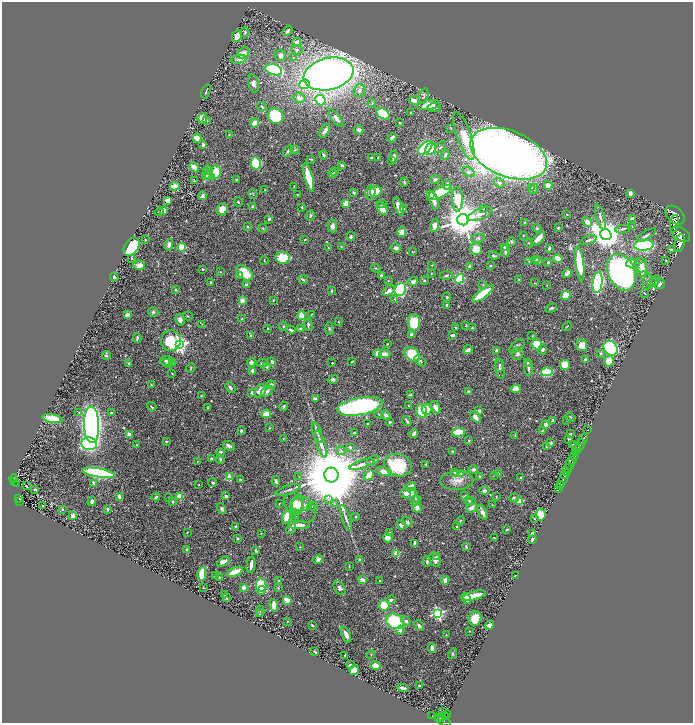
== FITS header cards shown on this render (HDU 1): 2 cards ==
NAXIS1  =                 1382
NAXIS2  =                 1441

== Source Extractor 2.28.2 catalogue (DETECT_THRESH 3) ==
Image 1382 x 1441 px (HDU 1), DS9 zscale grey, zoomed out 1/2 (1 PNG px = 2 x 2 image px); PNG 695 x 725 px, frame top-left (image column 2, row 1441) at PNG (2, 2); each listed source drawn as its Kron ellipse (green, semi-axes under 4 px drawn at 4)
Background 0.521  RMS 0.015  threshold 0.046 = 3 sigma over >= 5 px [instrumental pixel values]
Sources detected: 601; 19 cannot appear on this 1/2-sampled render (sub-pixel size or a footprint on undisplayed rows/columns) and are neither listed nor drawn; of the other 582, the 500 brightest by FLUX_AUTO listed and drawn (82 fainter detections omitted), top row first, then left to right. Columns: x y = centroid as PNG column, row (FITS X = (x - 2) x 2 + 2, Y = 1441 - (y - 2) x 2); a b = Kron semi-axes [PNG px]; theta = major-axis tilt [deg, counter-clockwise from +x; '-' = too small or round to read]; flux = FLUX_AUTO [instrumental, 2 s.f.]
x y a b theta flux
287 31 6 3 53 13
245 32 5 4 - 4.3
237 36 6 5 - 40
297 42 4 4 - 19
297 50 6 5 - 7
243 53 6 5 - 16
280 55 5 5 - 13
293 58 3 2 - 1.9
239 59 8 4 7 16
274 70 8 5 -18 220
329 74 25 16 13 2000
253 83 9 5 -79 15
304 84 5 4 - 58
206 91 7 2 67 3.6
359 91 6 5 - 15
424 96 8 5 73 7
299 98 6 5 - 14
320 100 5 5 - 120
414 101 5 4 - 23
372 103 4 3 - 3.1
429 105 11 5 9 50
262 107 5 3 - 4.3
434 107 7 4 4 6.7
411 112 2 2 - 3.2
383 114 7 5 -32 130
276 116 8 7 - 120
202 118 5 5 - 30
336 118 10 4 -54 10
206 120 2 2 - 7.8
255 123 4 4 - 22
399 123 3 2 - 1.7
451 128 4 3 - 2
359 130 5 4 - 8.7
325 131 7 3 57 15
229 135 3 2 - 1.7
464 136 25 7 -70 59
197 138 4 3 - 24
392 138 5 3 - 14
203 145 4 3 - 8.9
440 147 7 3 50 4.8
425 148 8 5 41 250
431 149 6 5 - 96
295 150 4 3 - 3.7
288 151 6 3 54 5.1
509 154 40 23 -21 3400
323 155 5 3 - 4.8
445 155 5 3 - 5.7
394 157 6 3 82 9.8
371 158 2 2 - 3.5
378 158 3 2 - 2.7
311 159 4 2 - 2.8
392 160 3 2 - 4.4
256 163 6 4 -80 190
342 165 4 3 - 5.1
194 167 5 3 - 38
207 170 5 4 - 4.1
216 172 7 5 88 40
335 172 3 2 - 2.1
469 172 6 4 -34 7.1
206 174 6 3 80 17
332 174 4 3 - 4.4
210 176 5 3 - 3.5
309 178 14 4 -75 66
236 180 3 2 - 1.7
435 180 5 4 - 4.2
194 181 3 2 - 4.5
404 182 4 3 - 3.5
499 183 6 4 -36 6.2
447 185 5 3 - 11
548 185 4 4 - 23
175 186 5 3 - 18
294 186 2 2 - 2.7
531 188 2 2 - 8.3
534 189 5 4 - 4.8
265 190 3 3 - 2.2
376 191 6 5 - 47
440 192 13 5 25 76
354 193 3 3 - 6.4
370 193 7 5 79 19
630 193 4 3 - 16
253 194 5 2 - 2.7
297 195 2 2 - 1.8
431 195 3 3 - 15
202 196 4 4 - 8.4
457 199 12 5 -89 90
168 200 4 4 - 17
434 201 9 3 -71 28
238 202 5 3 - 3.8
346 203 3 3 - 85
382 203 4 2 - 2.9
399 206 9 3 -69 24
253 207 3 3 - 4
302 207 3 2 - 2.6
382 208 8 4 -54 29
483 208 3 2 - 3.5
222 209 6 5 - 29
404 209 3 3 - 4.5
164 210 2 2 - 55
159 212 4 3 - 6.6
480 214 13 5 22 17
567 214 2 2 - 1.7
675 215 11 7 -43 2000
310 216 5 3 - 4.9
600 217 13 3 -74 11
269 219 3 3 - 5.7
632 219 4 3 - 6
463 220 5 5 - 10000
524 222 2 2 - 2.1
587 222 5 4 - 21
674 224 9 4 80 1200
434 225 7 4 72 21
332 226 6 5 - 14
247 227 2 2 - 6.9
631 227 4 3 - 4
263 228 5 3 - 3.7
537 228 4 4 - 3.6
558 228 3 2 - 2.8
623 229 8 4 9 6.7
402 232 5 4 - 18
606 234 6 5 - 5600
681 234 10 6 -34 3100
646 235 11 3 32 8.7
523 236 2 2 - 2.1
351 237 4 4 - 5.6
478 238 7 4 9 5.7
538 238 9 3 46 31
305 239 3 2 - 1.6
145 240 2 2 - 1.8
589 240 9 3 21 5.6
511 242 4 4 - 7.1
529 243 4 3 - 3.1
680 243 9 5 80 2100
169 245 5 3 - 12
644 245 10 5 6 430
341 246 3 2 - 1.6
132 247 10 6 54 160
182 247 4 4 - 72
504 247 4 3 - 3.4
328 248 3 2 - 1.7
396 248 5 4 - 8.5
549 248 3 2 - 7.3
476 249 6 6 - 30
671 249 4 2 - 3.4
412 251 3 2 - 1.9
505 251 6 3 -77 9
494 256 5 4 - 5.5
131 258 3 2 - 2.7
282 258 7 6 - 92
558 259 5 3 - 31
264 260 4 2 - 1.8
536 260 3 2 - 19
529 261 3 3 - 2.4
538 261 3 2 - 6.2
666 261 3 2 - 1.9
548 262 2 2 - 13
580 263 17 4 -82 160
631 263 5 4 - 31
139 265 6 4 -4 21
432 265 2 2 - 3
641 265 7 6 - 14
470 266 2 2 - 17
490 266 3 2 - 3.7
375 268 5 3 - 2.4
203 269 2 2 - 5.4
642 269 7 5 72 20
220 272 2 2 - 1.7
621 272 19 13 -65 1000
244 273 9 6 -37 74
431 273 2 2 - 1.7
567 273 5 3 - 22
381 275 2 2 - 5.4
239 276 4 3 - 6.6
446 276 6 3 4 4.8
114 277 4 3 - 4.5
303 279 5 3 - 4
460 279 5 3 - 130
519 279 3 2 - 2.6
655 280 5 3 - 4.3
388 281 3 3 - 3.1
424 281 3 3 - 2.7
211 282 3 2 - 2.5
413 282 5 4 - 13
647 282 8 4 81 8.5
653 282 6 3 29 5.3
535 283 4 2 - 1.9
598 283 10 5 83 500
660 284 6 4 37 8.1
246 285 3 3 - 8.8
483 285 4 3 - 3.1
547 285 3 2 - 1.6
400 289 7 5 63 380
175 290 3 3 - 2.7
332 291 4 3 - 4
389 291 7 3 33 22
644 293 3 1 - 1.6
483 294 13 4 37 110
566 295 5 4 - 38
447 297 4 3 - 3.4
395 299 4 3 - 3.5
242 300 3 3 - 18
273 300 3 2 - 3.2
447 305 3 2 - 3.7
551 308 6 3 23 4
153 312 5 5 - 5
311 314 3 2 - 2
127 315 4 3 - 13
188 316 5 2 - 1.9
302 316 4 3 - 64
242 319 2 2 - 3.9
180 320 6 4 -75 14
338 322 2 2 - 1.6
414 322 8 6 88 100
202 324 3 3 - 1.7
308 325 6 3 -88 6.1
466 325 2 2 - 2.8
283 326 5 4 - 4
567 326 5 2 - 1.9
329 328 6 3 87 3.7
455 328 3 2 - 3.1
472 328 4 3 - 4.7
268 329 2 2 - 2.7
300 329 3 3 - 3.4
291 330 5 3 - 6.6
411 334 4 3 - 4.4
453 335 4 3 - 9.6
250 336 3 2 - 3.4
532 336 2 2 - 2.1
137 338 5 2 - 5.7
171 341 10 10 - 110
387 344 2 2 - 2.5
537 344 5 5 - 72
180 345 4 4 - 950
582 345 6 5 - 37
517 346 9 5 39 11
611 348 8 6 -48 420
468 350 4 3 - 14
542 350 5 3 - 6.5
496 351 4 3 - 7.5
378 353 4 4 - 23
601 353 3 2 - 7
385 354 6 3 0 19
412 354 8 6 -41 93
518 354 6 5 - 8.2
106 355 4 3 - 4.9
585 360 3 2 - 10
167 361 7 5 -6 12
352 361 2 1 - 2.1
420 361 7 3 -41 4.5
609 361 5 5 - 42
251 362 4 4 - 8
272 362 4 3 - 7.7
129 363 3 3 - 2.8
167 363 6 3 -28 5.7
172 363 3 3 - 2.5
262 363 5 3 - 6.1
332 363 2 2 - 2.9
528 363 3 2 - 4.7
500 365 6 2 88 4.3
565 365 5 5 - 56
267 367 3 3 - 3.3
190 368 4 2 - 2.2
529 368 8 3 -84 10
500 369 10 4 -77 7.5
253 371 3 3 - 12
546 372 6 4 8 110
172 373 3 2 - 2
333 379 5 4 - 9.1
151 385 4 2 - 2.4
271 385 5 4 - 9.5
230 388 6 3 -48 7.1
516 389 5 4 - 28
260 391 7 5 60 41
267 391 6 5 - 8.4
468 391 2 2 - 3.7
252 392 3 3 - 5.5
410 395 3 2 - 3.6
201 396 2 2 - 2.4
315 399 3 2 - 19
284 406 5 3 - 3.2
360 406 23 8 11 890
408 406 3 3 - 2.7
152 407 5 2 - 2.6
208 408 4 2 - 2.5
436 408 7 4 -70 23
427 409 5 5 - 37
422 411 6 5 - 75
479 411 3 3 - 15
79 412 3 3 - 2.5
111 413 4 3 - 5.2
266 414 4 3 - 51
379 414 4 3 - 3.4
386 415 5 3 - 9.7
475 417 7 4 -52 16
570 417 5 2 - 3
52 418 10 4 -9 62
553 420 3 2 - 6.8
567 420 3 3 - 3
407 421 5 2 - 5.5
390 422 2 2 - 3.7
368 423 3 2 - 3.1
91 425 18 7 -88 1400
546 425 3 3 - 19
270 428 3 2 - 1.9
588 430 4 2 - 50
241 431 3 2 - 5.7
542 431 3 2 - 1.8
458 432 6 3 3 100
317 433 11 3 -70 9.5
355 433 3 2 - 4
414 434 4 3 - 13
570 434 3 2 - 2.8
129 435 3 3 - 16
515 435 4 2 - 2.3
283 438 2 2 - 1.6
583 439 6 2 62 740
469 440 3 2 - 3.1
569 440 3 2 - 7.5
166 441 3 2 - 2.7
551 443 3 3 - 4.4
89 444 8 6 -9 390
321 444 14 3 -72 20
573 444 3 2 - 1.8
136 445 2 1 - 1.9
580 445 6 2 65 570
229 446 6 3 -27 8.4
546 446 2 2 - 6.8
350 447 3 3 - 4.4
577 450 5 2 - 140
341 451 5 4 - 5.1
452 451 2 2 - 3
221 452 4 3 - 10
576 453 3 2 - 120
574 456 4 2 - 360
211 459 3 3 - 4
220 459 5 3 - 5.1
197 461 4 2 - 1.9
373 461 7 3 30 4.6
572 461 3 2 - 150
362 464 13 4 18 17
426 464 2 2 - 2.8
570 464 5 3 - 380
398 465 14 11 -18 160
473 469 5 3 - 9.2
567 470 6 2 62 1200
384 472 8 4 -13 28
454 472 4 3 - 5.1
98 473 16 4 -10 470
499 473 4 3 - 5.1
461 474 4 3 - 3.1
331 475 7 7 - 51000
369 475 6 3 43 31
494 475 3 2 - 1.6
564 475 3 2 - 260
480 476 3 2 - 1.7
229 477 3 3 - 64
299 477 3 3 - 2
521 478 2 2 - 9
14 479 4 2 - 52
563 479 11 2 65 500
240 480 3 2 - 3.9
276 481 5 3 - 6.2
457 481 16 9 1 29
14 482 4 2 - 60
16 483 2 1 - 6.5
94 483 4 3 - 9.9
213 483 4 3 - 3.9
560 484 3 2 - 150
199 485 2 2 - 1.7
26 486 2 2 - 2.8
410 487 6 4 27 26
558 488 3 2 - 53
35 489 3 2 - 3.8
288 490 13 3 18 9.5
484 491 5 4 - 8.4
408 493 8 5 6 37
180 496 4 4 - 38
226 496 2 2 - 22
464 496 4 2 - 2.9
119 497 3 2 - 9.7
156 497 4 3 - 6.7
169 497 2 2 - 2.2
496 497 3 2 - 2
414 498 9 4 -82 25
514 498 5 3 - 8.1
19 499 4 2 - 97
418 499 4 3 - 2.4
328 500 3 2 - 2.2
471 500 3 3 - 3.8
19 501 3 2 - 73
92 501 5 4 - 7.3
173 501 3 3 - 4.8
469 501 3 3 - 6.8
520 501 3 3 - 55
293 503 10 9 - 22
279 504 2 1 - 1.7
301 504 11 7 -2 30
334 504 4 3 - 3.9
43 505 2 2 - 5.6
298 505 10 6 78 29
492 505 3 2 - 1.9
313 506 5 4 - 4.7
417 507 6 4 -61 14
472 508 6 4 33 15
62 509 4 3 - 2.2
107 509 3 2 - 4.3
222 509 6 4 -58 6.2
303 509 14 11 -56 23
482 512 7 3 -65 14
541 515 6 5 - 41
73 516 2 2 - 67
295 516 2 2 - 2
356 516 3 2 - 2.6
286 517 7 4 73 39
346 518 14 3 -70 9.8
534 519 2 2 - 1.6
460 520 4 3 - 2.7
407 522 6 4 -44 6.1
299 525 10 3 1 32
401 525 5 4 - 12
457 526 2 2 - 6.2
236 527 3 2 - 4.7
291 528 6 3 62 8
507 529 3 2 - 3.6
187 532 2 2 - 2.3
261 533 3 2 - 1.6
389 533 4 3 - 1.9
532 533 2 2 - 22
238 538 3 3 - 3.7
388 538 5 4 - 22
494 538 2 1 - 1.8
532 540 3 3 - 10
415 543 4 3 - 6.3
466 546 4 3 - 4.5
300 547 2 1 - 2.1
187 550 2 2 - 28
256 551 3 2 - 4.4
396 554 3 3 - 78
436 557 3 3 - 2.7
318 559 5 4 - 10
360 560 3 3 - 4.6
435 560 7 5 -66 13
427 561 5 4 - 4.3
223 562 7 4 31 15
251 565 8 3 83 14
349 567 3 2 - 1.7
234 572 8 3 21 38
202 574 7 4 78 53
216 575 3 3 - 2.3
515 576 2 1 - 1.9
219 577 3 3 - 2.5
362 580 3 3 - 23
445 580 4 3 - 17
279 581 3 2 - 1.9
380 581 2 2 - 2.6
261 585 7 5 -80 89
203 588 2 2 - 2
244 588 2 2 - 38
278 588 4 3 - 2.3
340 588 8 5 -58 11
261 590 4 4 - 19
225 595 3 2 - 2.7
474 596 12 3 13 48
226 598 2 2 - 2.2
466 598 6 3 -58 20
287 600 4 3 - 40
391 600 4 3 - 8.2
274 605 6 4 -82 38
384 605 6 5 - 63
260 611 5 2 - 2.4
438 613 4 4 - 460
259 614 3 3 - 2
475 618 7 6 - 62
288 621 2 2 - 1.7
395 621 9 7 -28 180
406 621 5 4 - 9.8
312 625 3 2 - 3.7
489 625 4 3 - 9.2
419 626 6 3 -51 7.6
400 630 4 3 - 12
469 631 2 2 - 1.8
346 634 8 3 -66 19
446 635 2 2 - 2
432 648 5 3 - 16
315 652 3 2 - 5.8
453 654 5 2 - 2.9
371 655 4 2 - 2.3
345 656 3 2 - 8.1
350 665 2 2 - 18
375 666 5 4 - 26
354 670 5 4 - 30
420 686 4 3 - 4.3
403 688 5 2 - 10
443 712 3 1 - 2.6
447 714 4 2 - 83
432 716 2 1 - 6.3
441 717 2 2 - 71
445 717 4 2 - 86
439 718 4 2 - 79
442 719 3 2 - 57
443 721 9 3 -22 210
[82 fainter detections neither listed nor drawn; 19 sub-pixel or undisplayed-footprint detections neither listed nor drawn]